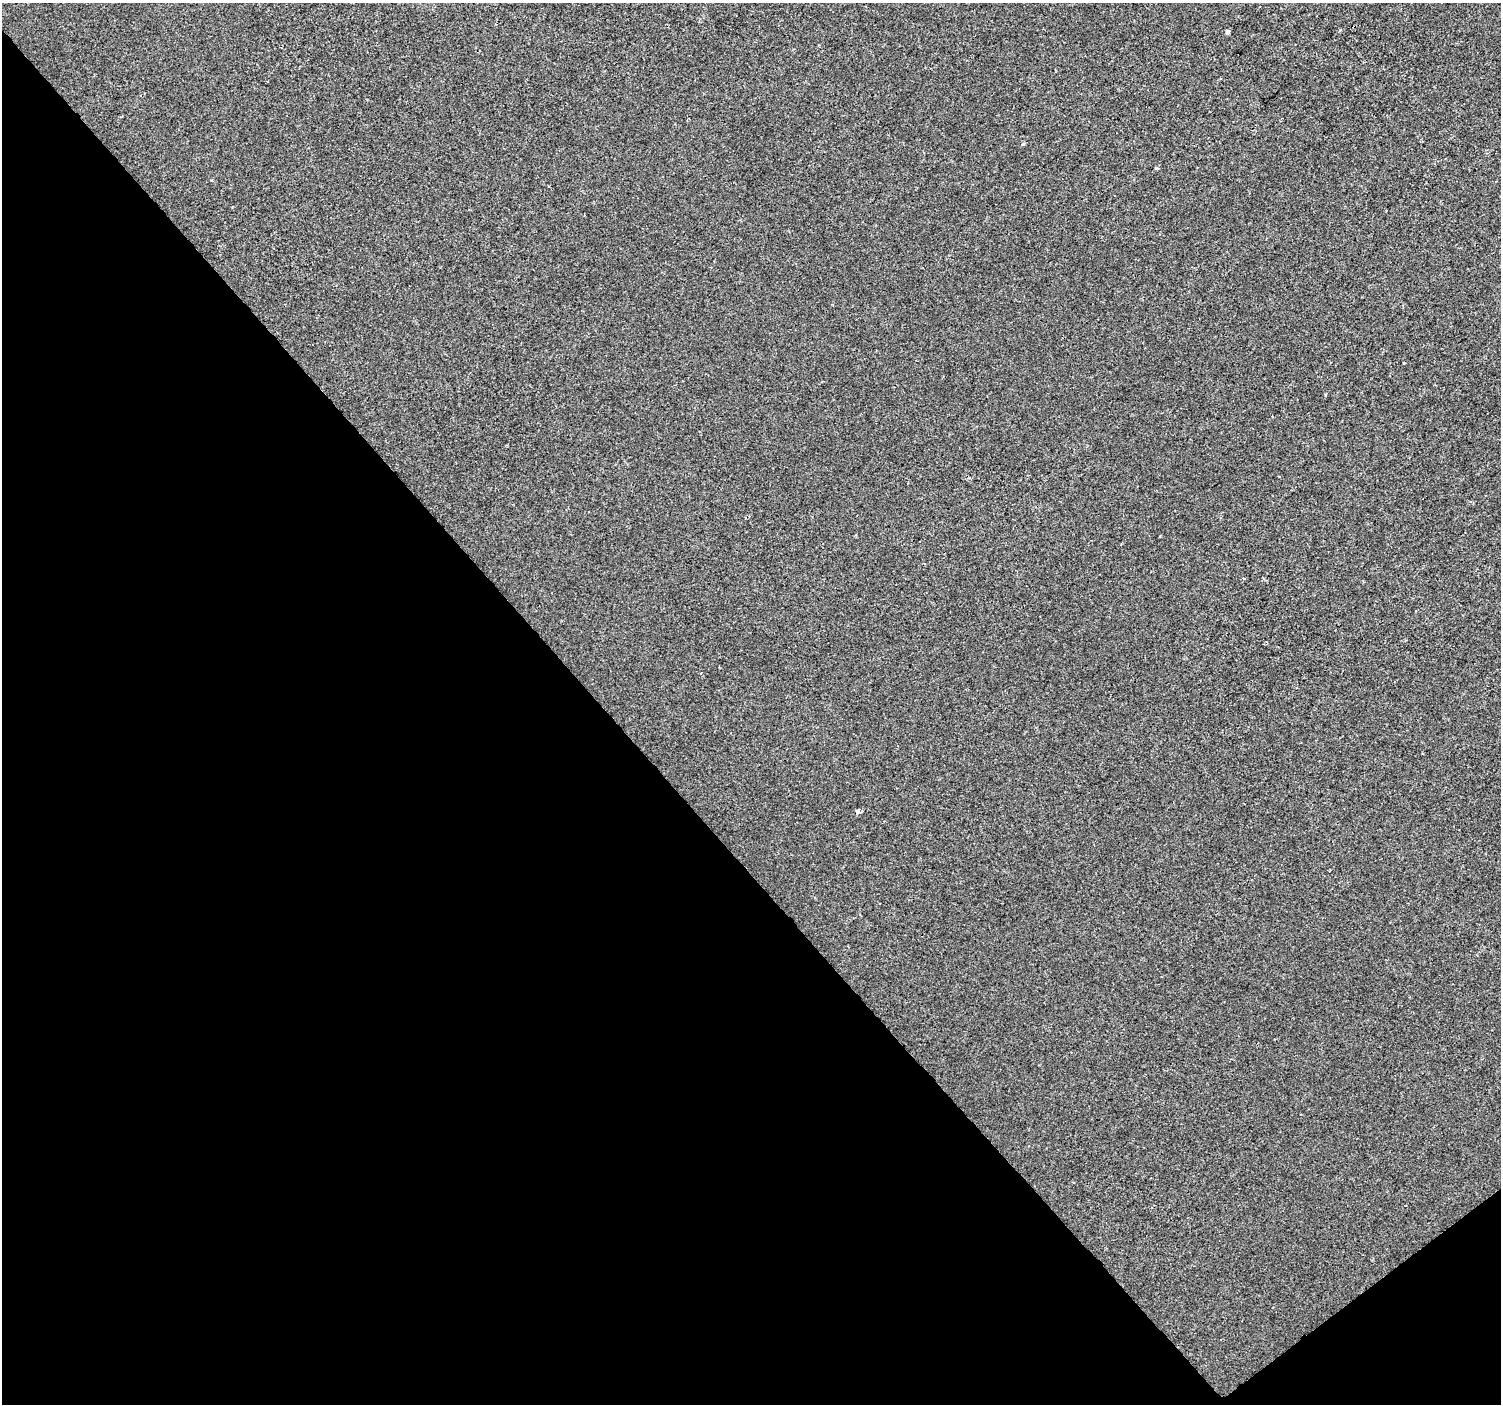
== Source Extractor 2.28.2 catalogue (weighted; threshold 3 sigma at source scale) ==
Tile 14 of 4 x 4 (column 2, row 4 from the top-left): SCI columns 1504-3002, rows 205-1606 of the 6000 x 5953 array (HDU 1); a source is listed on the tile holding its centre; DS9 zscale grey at full resolution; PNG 1503 x 1406 px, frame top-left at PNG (2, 3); no overlay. Shown black and unused: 41% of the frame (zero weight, under 2 of 3 exposures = <1% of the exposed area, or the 3 px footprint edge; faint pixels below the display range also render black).
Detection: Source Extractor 2.28.2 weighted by HDU 2 'WHT'; one run over the whole footprint, this tile lists its part. Background -4.67e-05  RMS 0.0042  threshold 0.0187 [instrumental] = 3 sigma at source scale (4.5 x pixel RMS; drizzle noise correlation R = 1.50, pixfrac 1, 0.0396/0.0396 arcsec/px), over >= 5 px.
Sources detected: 5; all 5 listed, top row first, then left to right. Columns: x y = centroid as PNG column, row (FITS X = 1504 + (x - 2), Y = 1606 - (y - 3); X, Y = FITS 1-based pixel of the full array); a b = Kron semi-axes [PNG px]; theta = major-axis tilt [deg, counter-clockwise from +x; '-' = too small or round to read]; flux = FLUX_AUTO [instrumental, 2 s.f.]
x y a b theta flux
1227 32 4 3 - 3.1
1023 144 4 4 - 0.61
1244 578 3 2 - 1
858 812 7 5 9 1.7
1329 871 3 2 - 0.33